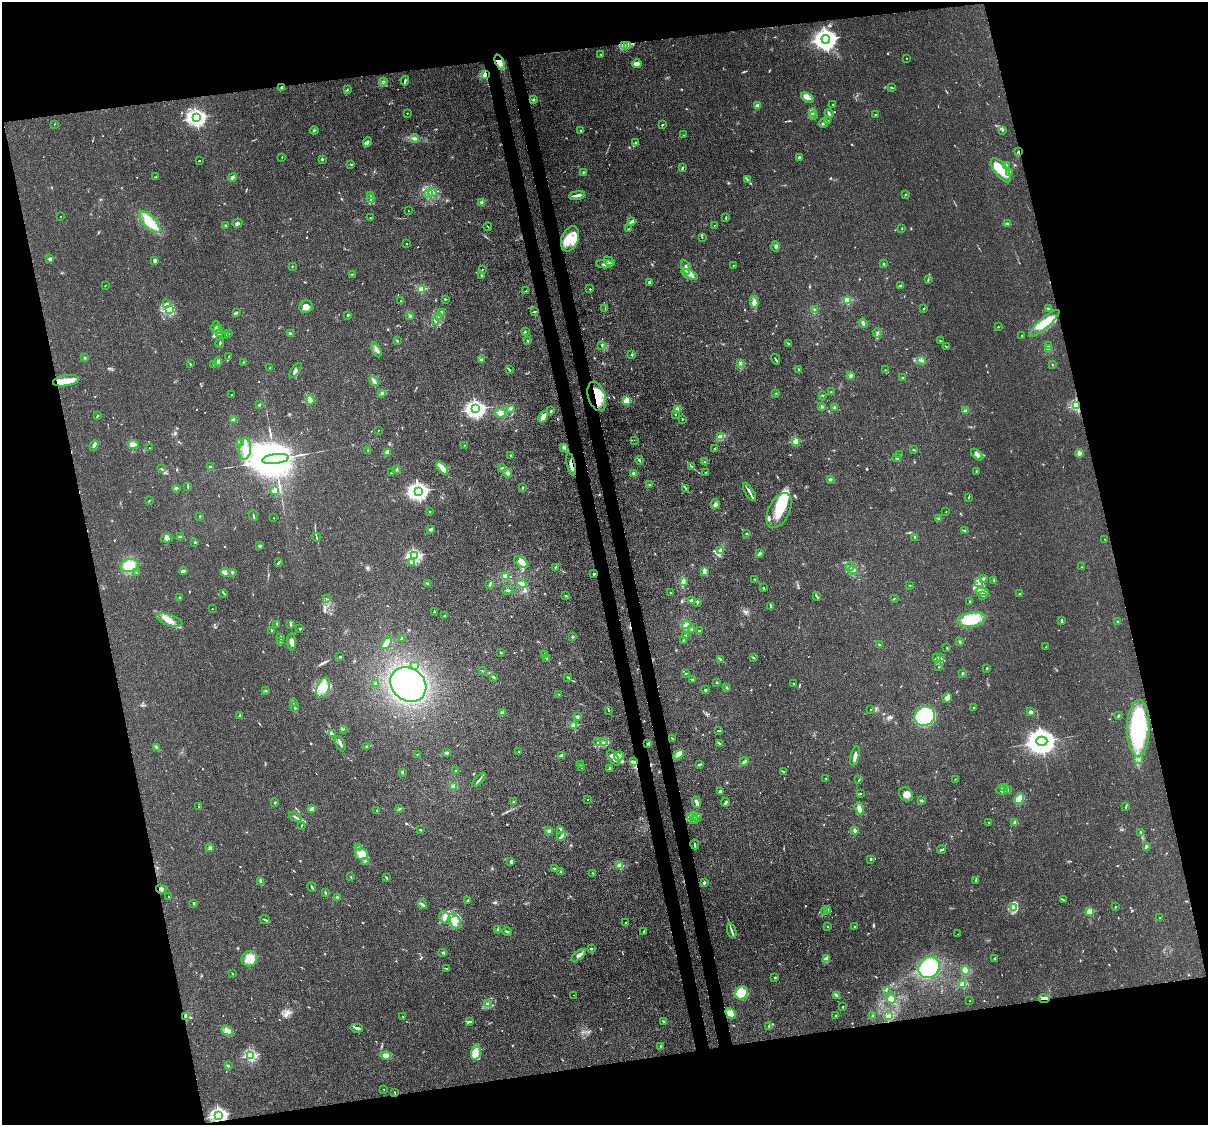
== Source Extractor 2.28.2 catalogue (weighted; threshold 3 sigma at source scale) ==
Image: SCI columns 92-4915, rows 155-4646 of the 5004 x 4912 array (HDU 1 of 3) = the unmasked area's bounding box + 8 px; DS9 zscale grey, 4 x 4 block average (1 PNG px = mean of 4 x 4 image px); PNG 1210 x 1127 px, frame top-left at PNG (2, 2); each listed source drawn as its Kron ellipse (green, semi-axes under 4 px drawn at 4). Shown black and unused: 28% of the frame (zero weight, under 3 of 4 exposures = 7% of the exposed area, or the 3 px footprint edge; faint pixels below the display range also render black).
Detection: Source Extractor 2.28.2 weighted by HDU 2 'WHT'. Background 0.0294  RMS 0.0028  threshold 0.0124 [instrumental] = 3 sigma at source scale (4.5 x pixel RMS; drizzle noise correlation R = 1.50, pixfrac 1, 0.05/0.05 arcsec/px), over >= 5 px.
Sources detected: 798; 4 too faint to see at this stretch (4 x 4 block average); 3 inside a brighter object's white glare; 4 cosmic-ray / hot-pixel residue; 3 long thin detections or spike segments (spike, bleed or trail) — neither listed nor drawn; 20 coinciding with a brighter row at this scale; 70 inside a brighter listed object's ellipse — not listed separately; of the other 694, all 500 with FLUX_AUTO >= 0.698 (the completeness limit of this list) listed and drawn (194 fainter detections not listed), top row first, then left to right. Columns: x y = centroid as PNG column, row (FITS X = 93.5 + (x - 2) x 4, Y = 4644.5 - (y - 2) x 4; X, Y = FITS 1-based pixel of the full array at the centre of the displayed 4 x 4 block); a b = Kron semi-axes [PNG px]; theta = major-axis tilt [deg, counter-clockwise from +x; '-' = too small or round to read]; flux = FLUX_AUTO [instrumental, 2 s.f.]
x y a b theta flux
826 39 4 3 - 1500
624 45 4 2 - 3.3
628 45 4 3 - 4.5
601 54 2 2 - 2.3
907 58 2 2 - 1.4
500 62 8 4 -66 9.4
637 64 5 3 - 8.4
485 75 2 2 - 100
383 81 2 2 - 0.92
405 81 5 2 - 2.9
282 87 2 2 - 3.3
892 88 3 2 - 1.5
347 90 3 2 - 1.3
807 98 7 3 -30 7.6
533 99 3 2 - 1.8
833 104 2 2 - 0.77
758 106 4 3 - 7
407 113 2 2 - 1.5
812 113 2 2 - 1.5
829 114 4 2 - 3.4
875 114 2 2 - 0.74
813 115 3 2 - 1.3
196 118 3 3 - 730
827 120 2 2 - 0.81
823 123 5 3 - 4.1
54 124 2 2 - 0.76
662 125 2 2 - 1.7
314 130 4 2 - 2.2
581 130 2 2 - 4.5
1003 130 3 2 - 1
684 135 2 2 - 0.86
415 139 4 3 - 4.4
367 142 5 3 - 4.3
636 143 3 2 - 1.9
1018 152 3 2 - 1.3
282 157 2 2 - 0.74
799 157 2 2 - 15
322 159 2 2 - 2
199 161 2 2 - 1.1
350 164 3 2 - 1.2
1007 165 3 2 - 1.3
682 168 3 2 - 2.6
1001 170 14 6 -52 42
583 172 2 2 - 1.6
1010 172 2 2 - 0.95
156 177 3 2 - 1.2
232 177 4 3 - 3.1
748 180 3 2 - 1.5
432 192 2 2 - 1.6
429 194 3 2 - 1.1
371 195 2 2 - 2.9
577 195 8 3 11 6
905 195 2 2 - 0.8
371 199 4 2 - 2
482 202 3 2 - 3.1
408 211 2 2 - 1.6
61 216 2 2 - 1.1
370 218 2 2 - 0.77
726 218 3 2 - 1
150 222 14 6 -47 33
631 222 3 2 - 2.1
237 223 5 3 - 4.4
1008 223 3 2 - 2.1
225 225 2 2 - 4.1
714 225 2 2 - 1.4
488 227 4 2 - 1.1
902 228 3 2 - 0.78
628 229 3 2 - 1.6
702 237 2 2 - 0.7
570 239 13 8 68 28
407 243 2 2 - 1.7
776 246 5 2 - 2.3
50 259 2 2 - 20
155 260 3 2 - 2.9
609 261 6 2 -34 3.1
605 264 9 3 1 6.3
883 264 3 2 - 1.5
733 265 2 2 - 2.2
292 266 2 2 - 0.96
685 268 7 3 -74 5.2
482 269 2 2 - 1.1
352 274 3 2 - 1.1
481 275 2 2 - 1.3
690 275 9 4 -22 7.7
928 280 4 2 - 1.6
650 282 4 3 - 3.2
105 286 2 2 - 0.73
901 286 3 2 - 2.1
422 289 2 2 - 83
590 289 2 2 - 3
526 291 2 2 - 1.5
445 299 2 2 - 1.8
847 300 2 2 - 100
401 301 3 2 - 0.85
754 302 6 4 -80 5.9
167 304 3 2 - 1.6
306 307 7 6 - 11
605 308 2 2 - 0.91
1048 308 3 2 - 2.4
170 309 4 3 - 4.3
815 309 3 2 - 1.9
924 309 2 2 - 0.93
442 312 3 2 - 2.1
534 312 3 2 - 2.1
236 313 3 2 - 2.1
348 315 3 2 - 1.8
410 316 3 2 - 2.5
438 317 2 2 - 0.96
436 322 2 2 - 0.92
863 323 4 2 - 7.9
1044 323 19 5 41 36
216 327 6 3 74 4
998 327 2 2 - 0.79
218 329 4 3 - 4.3
525 332 2 2 - 1.4
219 333 4 3 - 3.2
877 333 4 2 - 2.7
228 334 2 2 - 1.5
290 334 3 2 - 1.6
226 335 2 2 - 0.93
1022 335 2 2 - 1.7
397 341 3 2 - 1.4
528 341 2 2 - 1.4
940 341 2 2 - 1.3
220 343 5 2 - 1.9
788 344 2 2 - 1.3
601 345 3 2 - 1.8
1048 345 2 2 - 0.79
946 346 2 2 - 0.92
1048 349 3 3 - 3.6
376 350 8 2 -62 5.5
632 355 2 2 - 2.3
228 357 4 2 - 1.6
85 358 2 2 - 1.2
776 359 5 2 - 2.2
482 360 2 2 - 1
921 360 3 2 - 2.3
218 362 4 3 - 5.2
243 362 2 2 - 1
190 364 2 2 - 2.2
214 364 3 2 - 1.8
741 364 2 2 - 1.1
1052 365 2 2 - 0.86
270 368 3 2 - 1.3
799 369 2 2 - 1.4
296 370 9 3 51 5
509 370 3 2 - 1.5
885 370 2 2 - 0.87
851 376 3 3 - 3.4
903 378 2 2 - 2.6
66 381 13 5 8 20
374 381 5 3 - 5.4
831 392 2 2 - 0.85
381 393 2 2 - 0.82
776 393 2 2 - 0.88
231 394 2 2 - 1.1
822 395 2 2 - 1.1
597 396 15 8 -72 37
310 400 5 3 - 4.5
627 401 2 2 - 95
259 405 2 2 - 1.4
1077 405 2 2 - 230
821 406 3 3 - 2
834 407 3 3 - 2.2
511 408 3 2 - 2.3
476 409 3 3 - 790
677 409 2 2 - 64
965 410 3 3 - 2.2
551 411 3 2 - 1.6
500 413 5 4 - 8.9
675 414 2 2 - 1.8
97 416 4 2 - 2.1
543 417 6 4 55 8.7
233 419 3 2 - 1.8
682 419 2 2 - 0.76
378 430 2 2 - 0.93
721 437 3 3 - 3
634 440 2 2 - 0.8
796 441 2 2 - 73
240 443 3 2 - 2.7
133 444 5 4 - 6.9
94 445 5 2 - 7.4
464 445 2 2 - 0.7
564 447 3 3 - 3.3
149 448 2 2 - 0.83
245 449 11 6 84 18
715 449 2 2 - 1.2
368 450 2 2 - 0.73
913 450 3 2 - 1.1
387 453 3 2 - 16
1079 453 4 3 - 3.6
511 455 2 2 - 5.8
900 455 2 2 - 0.75
977 455 7 3 -42 5.7
897 458 3 3 - 2.4
275 459 13 5 7 15000
639 460 4 2 - 3.4
704 462 2 2 - 1.1
571 464 11 2 -77 11
691 466 2 2 - 1
210 467 2 2 - 7.9
442 468 7 3 -48 22
501 468 3 2 - 1.2
162 469 3 2 - 1.8
397 469 2 2 - 1.2
976 471 2 2 - 1.1
706 472 2 2 - 1.9
391 473 2 2 - 0.75
508 473 4 3 - 4.2
633 474 3 3 - 2.8
830 479 3 3 - 2
650 485 2 2 - 1.2
188 487 3 2 - 1.3
522 487 2 2 - 0.87
176 488 2 2 - 1.8
685 488 2 2 - 0.81
275 491 2 2 - 48
418 491 3 3 - 950
749 492 10 2 -58 5
969 497 3 2 - 1.1
149 501 2 2 - 0.91
715 504 5 4 - 4.8
429 511 2 2 - 0.78
779 511 19 10 64 40
946 512 2 2 - 0.7
200 516 3 2 - 0.91
253 516 5 2 - 2.6
274 518 2 2 - 0.73
938 518 2 2 - 1.1
430 529 3 2 - 2.9
965 530 4 2 - 2
746 534 2 2 - 0.79
180 537 3 2 - 1.8
316 537 4 2 - 2.1
915 537 3 2 - 1.8
167 538 5 3 - 5.1
1105 539 2 2 - 1
195 542 2 2 - 1.5
260 546 2 2 - 3.7
720 550 4 3 - 3.6
760 553 4 2 - 3.3
414 556 2 2 - 320
278 562 4 2 - 2.1
521 562 8 3 -34 12
411 563 2 2 - 1.4
129 565 9 6 9 31
556 567 3 2 - 1.4
850 567 4 2 - 2.9
1081 567 2 2 - 1.3
853 570 5 2 - 2.5
183 571 4 2 - 4.9
705 571 3 2 - 1.7
225 572 5 3 - 11
232 572 3 2 - 1.9
136 573 2 2 - 0.74
594 574 2 2 - 7.7
505 576 4 3 - 4.3
984 578 3 2 - 1.8
754 579 3 2 - 0.84
994 580 3 2 - 1.7
683 582 4 3 - 8
978 582 4 3 - 3.8
428 583 3 2 - 1.6
522 583 5 3 - 5.5
490 584 3 2 - 1.8
910 585 2 2 - 1.3
763 588 3 2 - 2.3
507 590 5 2 - 2.4
982 592 7 3 -13 21
224 593 3 2 - 1.3
671 593 2 2 - 3.1
1019 594 2 2 - 0.71
566 596 3 2 - 1.7
817 596 4 2 - 2.3
982 596 3 2 - 1.5
179 597 2 2 - 4.3
894 598 2 2 - 0.93
326 599 2 2 - 0.75
691 600 2 2 - 16
697 602 3 2 - 1.6
969 602 3 2 - 1
770 607 3 2 - 1.4
212 609 2 2 - 2.2
435 611 2 2 - 1.8
445 615 2 2 - 1.1
972 619 14 7 10 49
169 620 13 5 -18 15
1061 620 4 2 - 2.3
1118 621 2 2 - 1.2
277 624 2 2 - 0.76
290 624 3 2 - 2.5
686 625 4 4 - 4.7
300 628 2 2 - 9.1
691 629 2 2 - 1.4
271 630 4 2 - 1.5
699 631 2 2 - 5.6
685 636 4 2 - 2.9
281 637 4 2 - 1.5
572 637 2 2 - 2.8
402 638 2 2 - 1
683 640 2 2 - 1
280 642 4 2 - 1.9
292 642 8 3 -87 7.9
960 642 2 2 - 0.99
387 643 7 4 51 11
879 645 2 2 - 1.2
1046 647 2 2 - 0.83
947 648 3 2 - 1.2
501 652 2 2 - 1.8
544 654 3 2 - 0.78
340 657 2 2 - 3.5
753 657 3 2 - 1.7
546 658 2 2 - 5
936 658 3 2 - 1.6
940 658 2 2 - 1.1
721 659 3 2 - 2.2
415 665 3 2 - 1.7
939 667 2 2 - 0.99
987 668 2 2 - 3.3
482 671 2 2 - 0.87
962 673 2 2 - 0.78
686 674 2 2 - 0.72
494 677 3 2 - 2.2
568 677 2 2 - 3
692 679 2 2 - 1.3
717 682 2 2 - 1.1
794 683 3 2 - 0.85
376 684 2 2 - 1.8
408 684 19 16 -37 280
323 688 11 6 69 20
727 688 2 2 - 1.5
705 690 2 2 - 9.8
265 691 2 2 - 1.2
559 694 2 2 - 1.7
947 698 5 4 - 6.3
293 702 3 2 - 1.1
295 707 5 2 - 2.4
973 707 2 2 - 0.76
871 709 2 2 - 2.2
608 710 2 2 - 1.6
1030 712 2 2 - 7.7
503 713 4 3 - 3.6
240 716 2 2 - 5.2
577 716 2 2 - 14
925 716 11 9 28 190
1118 716 3 2 - 2.6
574 725 2 2 - 59
1138 728 28 11 89 130
344 729 2 2 - 0.94
718 731 3 2 - 1.8
332 734 2 2 - 0.91
673 738 3 2 - 0.76
1042 741 5 4 - 3300
598 742 2 2 - 0.85
603 742 3 2 - 1.5
720 743 2 2 - 0.95
340 744 8 2 -67 8.6
648 744 3 2 - 2.1
367 746 3 2 - 1.6
157 747 4 2 - 1.9
519 751 3 2 - 1.3
446 753 3 3 - 2.2
417 754 2 2 - 0.82
561 755 3 2 - 2.6
679 755 6 3 31 5.6
619 756 5 4 - 6.5
855 756 10 3 76 8.2
613 758 9 2 -58 12
1138 759 2 2 - 1.1
634 762 3 2 - 2.3
744 762 4 2 - 3.8
581 765 2 2 - 3
699 765 3 2 - 1.9
582 767 2 2 - 1.2
610 768 3 2 - 1.9
455 771 2 2 - 1.2
402 772 2 2 - 2.1
784 772 3 2 - 1.2
826 779 2 2 - 1.2
955 779 2 2 - 0.74
479 780 8 2 46 3.2
859 780 3 2 - 0.71
454 786 4 3 - 3
1004 787 4 2 - 2.9
1007 789 2 2 - 0.98
1002 790 6 3 -8 5.2
720 791 2 2 - 4.2
860 794 2 2 - 1.3
906 794 8 6 -46 12
588 799 2 2 - 1
1019 799 5 4 - 18
921 800 2 2 - 1.1
513 802 2 2 - 1.3
696 802 6 2 -70 9.4
726 802 4 2 - 3.1
275 803 2 2 - 1
199 806 2 2 - 0.98
1126 807 3 2 - 1.6
859 808 6 3 -73 7.7
312 809 3 3 - 3.5
399 809 2 2 - 1
377 811 2 2 - 0.85
693 815 3 2 - 2.8
295 817 7 2 -31 2.3
690 817 4 3 - 3.6
698 818 2 2 - 0.95
694 820 2 2 - 0.88
1014 822 3 2 - 1.5
989 823 3 2 - 1.1
301 825 3 2 - 1
420 830 2 2 - 2.1
561 830 4 3 - 3.7
855 830 3 2 - 4.3
549 831 3 3 - 2.3
1140 832 4 2 - 1.8
562 836 4 3 - 3.6
695 844 5 2 - 1.9
1146 846 4 2 - 2.4
359 847 3 2 - 1.5
210 848 4 3 - 3
941 850 4 2 - 3.9
361 854 6 5 - 12
871 859 2 2 - 9.8
365 861 2 2 - 1.1
511 861 3 2 - 2.1
620 866 2 2 - 79
554 868 3 2 - 1.4
560 872 2 2 - 0.94
593 873 3 2 - 1.1
351 877 2 2 - 0.82
386 878 3 2 - 1.6
976 880 3 2 - 1.9
261 881 2 2 - 1.6
704 883 2 2 - 15
312 887 5 2 - 2.9
161 889 6 3 -15 2.7
325 892 3 2 - 1.7
169 897 2 2 - 1.6
337 897 2 2 - 1.3
1064 900 3 2 - 1.3
468 901 3 2 - 1.6
193 903 2 2 - 1.2
423 905 5 2 - 3
1013 907 3 2 - 3
1115 907 2 2 - 1.3
828 909 3 2 - 1.5
1089 911 2 2 - 62
824 912 2 2 - 1
1160 917 2 2 - 1.8
445 918 7 5 -54 7.4
265 920 5 2 - 2.6
455 921 8 5 -59 11
626 923 2 2 - 1.9
828 927 2 2 - 0.77
854 927 2 2 - 2.1
497 930 3 2 - 1.7
644 931 3 2 - 1.4
732 931 8 2 -70 4.9
507 932 5 2 - 1.9
958 934 2 2 - 0.81
591 949 2 2 - 1.5
443 953 3 2 - 1.7
579 955 8 3 36 6.7
995 958 2 2 - 1.4
249 959 8 7 - 19
826 959 3 2 - 2.1
929 967 11 10 - 92
446 968 4 2 - 1.5
965 970 4 3 - 14
232 974 2 2 - 1.4
775 977 2 2 - 5.6
963 984 2 2 - 97
886 990 3 2 - 1.3
742 993 7 6 - 33
574 995 2 2 - 0.8
837 995 3 2 - 2.2
1044 998 5 3 - 5.3
891 999 4 3 - 5.1
970 1001 2 2 - 1.3
487 1003 3 2 - 2
843 1007 2 2 - 1.4
731 1013 6 4 -46 14
836 1015 3 2 - 1.2
888 1015 2 2 - 1.1
186 1016 4 3 - 3.5
402 1016 2 2 - 1.7
873 1016 2 2 - 1.1
663 1021 3 2 - 1.5
469 1022 4 2 - 2.8
769 1026 3 2 - 1.9
357 1028 6 3 -11 3.6
227 1031 6 4 -24 17
660 1046 2 2 - 0.89
476 1052 8 4 77 12
250 1055 2 2 - 230
386 1055 5 4 - 9
228 1066 2 2 - 3.1
384 1089 2 2 - 0.88
394 1092 2 2 - 1.1
219 1115 2 2 - 550
Overlapping masked pixels (flux is a lower limit): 10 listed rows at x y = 628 45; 500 62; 485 75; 282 87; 1018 152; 597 396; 1077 405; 571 464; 1044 998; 219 1115
Diffuse or blended objects may show on this block-average render without a row.